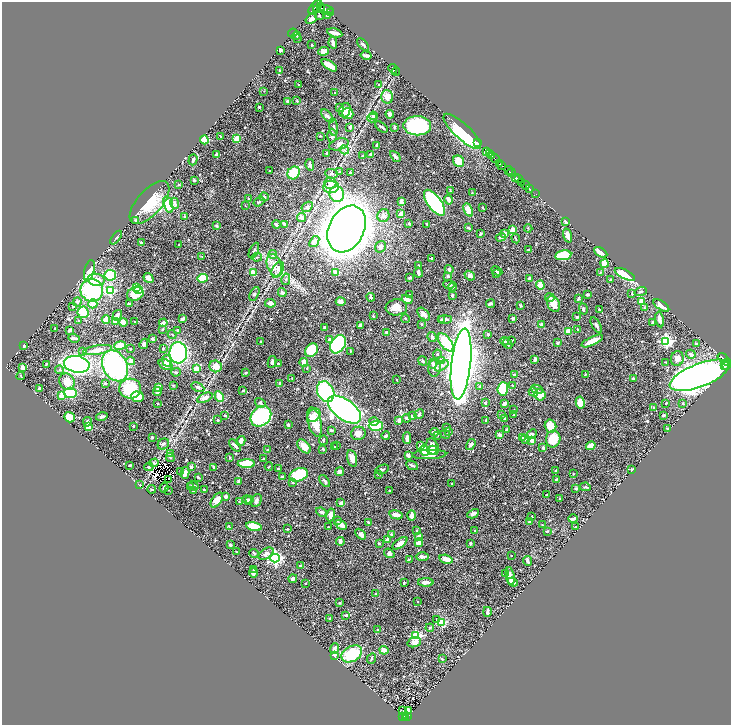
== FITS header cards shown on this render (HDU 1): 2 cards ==
NAXIS1  =                 1458
NAXIS2  =                 1446

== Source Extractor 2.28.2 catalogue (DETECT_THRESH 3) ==
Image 1458 x 1446 px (HDU 1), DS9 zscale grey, zoomed out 1/2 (1 PNG px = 2 x 2 image px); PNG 733 x 727 px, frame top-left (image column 2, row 1446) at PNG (2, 2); each listed source drawn as its Kron ellipse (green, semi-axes under 4 px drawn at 4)
Background 0.626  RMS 0.016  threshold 0.0494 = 3 sigma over >= 5 px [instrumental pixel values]
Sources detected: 665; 32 cannot appear on this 1/2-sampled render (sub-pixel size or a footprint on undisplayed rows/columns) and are neither listed nor drawn; of the other 633, the 500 brightest by FLUX_AUTO listed and drawn (133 fainter detections omitted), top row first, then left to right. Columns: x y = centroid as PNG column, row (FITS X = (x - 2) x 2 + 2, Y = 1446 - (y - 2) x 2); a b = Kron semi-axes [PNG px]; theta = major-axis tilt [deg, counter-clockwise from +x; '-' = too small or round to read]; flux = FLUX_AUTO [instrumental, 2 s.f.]
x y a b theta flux
317 5 7 3 73 860
320 6 3 3 - 460
315 7 8 2 48 950
320 8 3 2 - 390
317 9 4 2 - 270
326 10 8 4 -15 740
331 13 2 1 - 79
327 15 3 3 - 7.9
319 16 4 2 - 3
311 19 6 4 34 11
293 33 5 2 - 2.3
335 33 8 2 -14 20
297 36 4 3 - 3.7
298 38 3 2 - 2.7
333 43 5 3 - 10
311 45 3 2 - 1.9
363 45 7 2 -45 5.1
281 50 3 2 - 13
323 51 5 3 - 34
366 55 5 2 - 12
329 65 9 3 -34 51
393 69 5 2 - 2.1
280 71 3 2 - 4.1
396 72 4 2 - 1.8
299 85 3 2 - 2.6
378 85 3 2 - 2
264 91 3 2 - 2
335 93 3 2 - 2.6
387 97 7 5 -74 28
288 101 3 3 - 10
297 101 4 3 - 2.8
259 107 2 2 - 3.9
340 108 4 3 - 11
345 110 7 5 69 27
348 114 6 5 - 37
390 114 4 3 - 12
327 116 8 4 -48 10
373 116 4 3 - 5.8
372 118 5 4 - 7.7
417 126 14 9 0 220
334 127 8 3 -86 8.3
350 127 3 2 - 6.1
381 127 7 3 -38 5.8
394 127 3 2 - 5.2
462 131 24 7 -43 270
221 136 2 2 - 2.1
320 136 2 2 - 3.1
332 136 7 5 -89 11
237 139 4 3 - 42
204 140 4 4 - 120
477 143 2 1 - 5.9
339 144 10 5 17 18
377 145 4 2 - 4.2
344 150 4 2 - 3.2
487 151 4 2 - 42
326 153 2 2 - 4.7
217 154 3 2 - 9.9
370 154 2 2 - 4.1
490 154 2 2 - 140
362 156 4 3 - 2.6
395 156 6 3 -46 8.4
491 156 3 2 - 390
495 159 5 2 - 320
193 160 6 3 72 6.6
459 161 6 5 - 50
500 164 4 2 - 94
310 165 6 2 -76 9.6
502 166 2 1 - 32
509 170 4 1 - 120
269 171 2 2 - 2.4
340 172 4 3 - 4
350 172 2 2 - 2.1
294 173 7 6 - 89
511 173 4 2 - 100
331 174 6 4 -5 7.8
516 177 3 2 - 430
518 179 3 2 - 130
194 180 3 3 - 4.5
522 182 2 2 - 140
330 183 6 5 - 29
179 184 3 2 - 2.2
525 185 4 1 - 240
331 187 7 6 - 24
529 188 3 1 - 47
450 191 3 2 - 2.6
472 193 2 2 - 1.9
337 194 8 7 - 94
536 194 2 1 - 14
264 197 4 4 - 6.1
248 198 3 2 - 2
449 200 5 3 - 15
401 201 4 3 - 13
259 202 6 3 36 5.9
150 203 26 12 49 100
175 203 6 4 -66 11
434 203 15 6 -54 620
168 205 8 4 -74 68
245 205 4 2 - 1.8
307 207 6 4 34 6.9
483 208 4 2 - 2.1
468 210 7 4 -64 36
401 214 4 3 - 15
383 216 6 6 - 13
185 217 3 3 - 3.7
301 217 4 4 - 8.7
136 221 2 2 - 8.2
566 221 3 2 - 13
409 223 2 2 - 10
276 224 4 3 - 12
284 224 4 2 - 12
427 224 3 2 - 3.1
217 226 3 3 - 3.5
468 228 3 3 - 5.6
528 228 4 3 - 2.7
347 229 25 17 63 6500
513 230 4 4 - 23
504 233 4 3 - 18
480 234 4 3 - 5.1
568 235 7 4 -71 23
116 237 8 2 51 2.9
501 237 5 3 - 8.4
516 238 5 2 - 2.4
314 242 6 4 52 18
141 243 3 2 - 3.5
179 245 3 2 - 2.1
381 247 6 5 - 9.1
254 250 8 3 65 6.2
528 250 3 2 - 2.1
601 252 7 4 -30 22
273 254 4 3 - 7.3
563 255 8 5 9 120
202 257 3 2 - 2.2
257 257 5 2 - 3
431 258 2 2 - 7.2
604 264 4 3 - 59
274 265 11 7 -72 28
418 266 3 3 - 2
449 269 4 4 - 6.9
89 270 11 5 75 62
278 270 8 5 63 16
497 271 6 3 -27 7.4
600 272 3 2 - 2.3
253 273 3 3 - 43
336 273 4 3 - 21
418 273 5 2 - 10
497 273 4 3 - 4.3
625 274 11 4 -26 140
110 275 5 5 - 120
448 276 4 4 - 6.3
470 276 6 4 -39 9.4
149 278 5 4 - 22
203 278 5 3 - 120
410 278 4 3 - 6.2
286 279 6 3 78 6.1
529 279 3 3 - 7.6
610 279 3 3 - 2.3
96 280 8 6 -9 29
449 285 5 3 - 7.5
540 285 4 3 - 32
453 287 4 3 - 4.1
136 288 4 3 - 48
138 289 4 3 - 46
92 290 11 11 - 330
110 291 4 3 - 170
641 291 6 3 20 5.1
282 293 4 4 - 8
135 294 9 6 19 75
254 294 7 4 64 6.6
587 294 2 2 - 5.2
632 294 3 2 - 2.7
409 295 2 2 - 3.2
452 295 3 2 - 4.9
371 297 4 3 - 7.6
550 298 5 4 - 8.3
407 299 6 4 -27 22
578 299 3 2 - 6.2
641 301 4 3 - 48
77 302 4 4 - 7.1
341 302 5 4 - 17
270 303 5 3 - 16
93 304 4 4 - 30
129 304 3 2 - 5.2
491 304 4 2 - 11
553 304 8 6 -67 35
521 305 3 2 - 4.3
73 306 3 3 - 3.9
661 306 9 4 -33 22
396 307 11 8 5 35
644 308 4 3 - 2.7
583 309 6 3 -76 6.2
599 310 3 2 - 5.2
83 312 6 5 - 53
424 314 8 4 -44 15
117 315 5 3 - 14
373 316 2 2 - 2.6
577 317 3 2 - 5.4
513 318 3 3 - 6.3
106 319 4 3 - 73
182 319 4 3 - 11
405 319 4 3 - 4
445 319 7 3 0 11
660 319 8 3 -79 17
441 320 4 2 - 4.9
79 321 2 2 - 2.3
115 322 3 3 - 17
123 322 4 4 - 14
135 322 2 2 - 6.7
652 322 4 3 - 3.4
163 323 4 3 - 9.3
422 324 3 3 - 2.5
541 324 4 3 - 5
360 325 4 3 - 9
596 325 9 3 -59 9
325 327 3 2 - 4.2
55 328 2 2 - 4.8
162 329 3 3 - 2.7
577 329 3 2 - 2.6
70 330 3 2 - 14
178 330 3 3 - 5.2
568 331 3 2 - 66
386 332 3 2 - 5.1
172 334 4 2 - 3.1
488 334 3 3 - 6.3
432 337 5 3 - 8.7
74 338 6 2 -15 7.6
152 339 3 3 - 5.2
330 340 3 3 - 10
511 340 2 2 - 3.1
261 341 3 3 - 2.1
504 341 5 3 - 6
592 341 11 3 25 43
666 341 4 4 - 500
446 342 10 5 -51 110
508 343 6 2 -66 6.4
557 343 3 2 - 3.5
144 344 5 3 - 7.4
338 344 10 7 59 340
696 344 4 3 - 4.8
24 345 3 2 - 7.6
120 345 6 4 11 50
163 348 3 3 - 2.6
130 349 3 2 - 2
97 350 14 4 9 28
311 350 7 5 56 130
83 351 3 3 - 3
350 351 4 2 - 3
178 353 10 9 - 420
437 354 4 3 - 3.5
691 354 5 4 - 11
723 358 6 2 -39 130
535 359 4 2 - 9
677 359 7 6 - 20
131 361 4 4 - 22
167 361 6 4 -82 27
423 361 5 3 - 4
441 361 4 3 - 27
272 362 6 3 81 7.8
304 362 4 3 - 28
666 362 3 2 - 2
727 363 3 2 - 200
46 364 4 2 - 4.4
77 364 13 8 -10 1000
166 364 7 5 -21 26
278 364 2 2 - 4.5
433 364 4 4 - 5.7
461 364 35 9 83 4000
727 365 2 2 - 130
115 366 16 12 -62 560
216 366 6 6 - 32
442 366 8 4 34 11
724 366 2 1 - 120
22 368 3 3 - 19
307 368 2 2 - 2
434 368 9 6 79 16
196 369 3 3 - 45
59 370 4 4 - 4.9
176 372 5 4 - 5.4
245 373 3 3 - 2.5
514 375 3 2 - 6
585 375 4 2 - 1.9
699 375 31 11 21 2700
21 376 4 2 - 2.1
292 378 3 2 - 2
397 379 3 2 - 2.3
633 379 4 3 - 10
67 382 8 7 - 36
105 383 3 3 - 3.7
280 383 3 3 - 5.1
173 385 3 3 - 2.4
512 385 4 3 - 2.9
480 386 4 3 - 3.2
159 387 3 3 - 25
198 387 7 4 -27 7.1
39 388 3 3 - 7.5
130 389 11 10 - 150
503 389 7 5 85 160
537 389 6 4 -23 8.1
243 391 2 2 - 3.4
157 392 4 4 - 14
326 392 11 8 -64 270
533 392 5 4 - 18
71 393 6 5 - 140
540 395 6 5 - 33
62 396 4 3 - 39
219 396 5 3 - 57
137 397 6 5 - 68
205 398 8 4 24 16
158 403 2 2 - 1.9
260 403 5 4 - 6.9
485 403 3 3 - 4.5
504 403 3 3 - 15
580 403 6 4 -78 40
666 403 2 2 - 2.5
683 403 3 3 - 3.1
654 407 3 3 - 3.4
344 410 19 10 -36 2000
514 410 4 2 - 2.5
419 414 5 3 - 7
314 415 7 5 48 15
502 415 2 2 - 2.3
514 415 4 3 - 2.7
663 415 3 2 - 4.8
102 416 6 2 14 7
225 416 3 3 - 4.8
261 416 11 9 45 350
412 416 2 2 - 20
69 417 6 5 - 66
406 418 4 3 - 6.7
504 419 2 2 - 2.4
218 420 4 3 - 3.3
399 420 4 3 - 14
486 420 3 2 - 2.6
374 421 4 4 - 11
87 422 5 3 - 6.5
315 422 15 6 -74 78
288 425 2 2 - 5.8
133 426 2 2 - 3.7
376 426 7 5 1 140
551 426 7 5 -75 57
89 427 4 3 - 49
446 427 4 3 - 2.9
668 428 4 3 - 3
506 429 2 2 - 2.6
331 430 3 2 - 8
448 431 4 3 - 8
434 432 4 3 - 8
358 433 7 6 - 18
445 434 5 3 - 3.3
531 434 6 3 40 11
437 435 2 2 - 2.4
500 435 4 2 - 9.9
386 436 4 3 - 9.5
152 437 2 2 - 3.1
522 437 4 2 - 3.7
407 438 6 3 90 22
525 439 4 3 - 6.9
553 439 8 7 - 72
323 440 5 3 - 3.5
532 440 4 3 - 31
241 441 5 3 - 15
163 444 6 5 - 9
235 445 7 3 -45 11
471 445 6 3 56 14
304 446 8 5 -49 39
337 446 2 2 - 2.7
421 446 3 3 - 16
591 446 5 3 - 32
335 447 3 2 - 3.1
433 447 9 5 -68 28
543 448 3 3 - 8.1
323 449 3 2 - 5.4
267 450 4 3 - 3.5
425 450 5 5 - 35
432 450 5 4 - 29
170 453 4 2 - 2.3
429 454 17 4 2 22
408 456 3 3 - 14
230 457 3 3 - 3.1
170 458 4 3 - 3.1
352 458 9 4 -76 22
263 459 2 2 - 4
154 463 4 3 - 5.5
246 464 8 4 -1 140
130 465 2 2 - 2.6
412 465 6 2 -27 7.2
149 467 4 4 - 5.2
191 467 3 2 - 11
214 467 2 2 - 11
269 467 4 2 - 2.2
278 469 2 2 - 3
382 469 7 3 22 5.9
632 469 3 2 - 3.2
556 471 2 2 - 8.5
181 472 4 3 - 2.7
340 472 4 4 - 14
185 473 6 3 75 23
378 474 4 3 - 4.2
573 474 3 2 - 2.4
299 475 9 6 22 170
198 477 3 2 - 4.5
283 477 3 2 - 11
168 479 2 1 - 1.9
556 479 3 2 - 3.8
238 481 4 2 - 7.3
325 481 7 3 -50 7.2
293 483 3 3 - 2.8
452 484 2 2 - 1.9
140 485 2 2 - 2.9
193 486 5 4 - 6.6
164 487 5 3 - 8.8
190 487 3 3 - 4.1
585 487 5 2 - 3.8
576 488 3 2 - 3.5
152 489 4 2 - 3.3
168 490 4 2 - 1.9
194 490 3 3 - 7.1
204 490 2 2 - 3.4
389 490 3 2 - 2.1
547 494 3 1 - 2.5
226 496 3 3 - 16
560 498 3 3 - 2.2
217 500 8 5 54 27
247 500 5 3 - 6.2
249 500 4 3 - 4.6
256 500 7 5 64 9.5
239 501 3 3 - 2.4
341 503 2 2 - 39
321 512 6 4 -21 9.9
473 514 6 3 29 17
331 515 6 4 78 27
396 515 7 3 -15 36
412 515 5 3 - 24
532 516 2 2 - 2.1
573 519 5 2 - 14
338 521 3 2 - 2.4
529 521 2 2 - 7.1
368 522 3 2 - 2.6
341 525 6 3 -30 37
542 525 3 2 - 2.3
254 526 8 3 -11 81
229 527 3 2 - 2.8
329 527 2 2 - 2.2
576 527 3 3 - 2
287 529 3 2 - 2.1
417 531 3 2 - 4.3
475 531 2 2 - 8.6
547 531 3 2 - 2.6
361 534 6 4 -46 10
391 534 2 2 - 4.4
419 536 3 3 - 13
387 540 4 3 - 13
340 541 4 3 - 14
400 543 9 4 37 21
419 543 4 3 - 23
470 543 3 2 - 6.1
379 544 2 2 - 6.1
230 545 2 2 - 5.4
236 552 3 2 - 2.4
254 553 5 3 - 4.1
389 553 5 4 - 11
266 554 8 5 33 15
511 555 2 2 - 4.6
422 557 6 3 1 9
275 558 5 4 - 700
409 559 4 3 - 2.3
446 559 7 3 -15 39
527 561 5 3 - 6.4
300 565 4 2 - 4.4
253 569 3 2 - 2.5
253 573 4 3 - 8.3
506 574 3 3 - 3
510 576 9 3 -79 33
293 578 4 3 - 7.8
404 582 3 2 - 2.7
426 582 8 3 -1 19
513 582 5 4 - 8.9
305 583 2 2 - 3.5
376 593 4 2 - 3.5
418 602 2 2 - 1.9
339 603 3 3 - 2.7
487 612 5 2 - 7.7
346 615 4 3 - 5.8
329 618 3 2 - 3.3
436 619 4 3 - 2.3
442 622 3 3 - 170
430 628 4 3 - 3.8
378 630 3 2 - 5.8
416 636 4 3 - 340
414 642 7 5 17 18
335 649 5 3 - 11
384 650 4 3 - 15
352 654 11 7 28 130
334 655 3 3 - 30
372 658 5 2 - 4.4
442 659 3 2 - 2.4
403 710 2 1 - 3.9
408 711 3 3 - 32
402 716 2 1 - 24
407 716 2 1 - 11
405 718 3 2 - 84
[133 fainter detections neither listed nor drawn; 32 sub-pixel or undisplayed-footprint detections neither listed nor drawn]